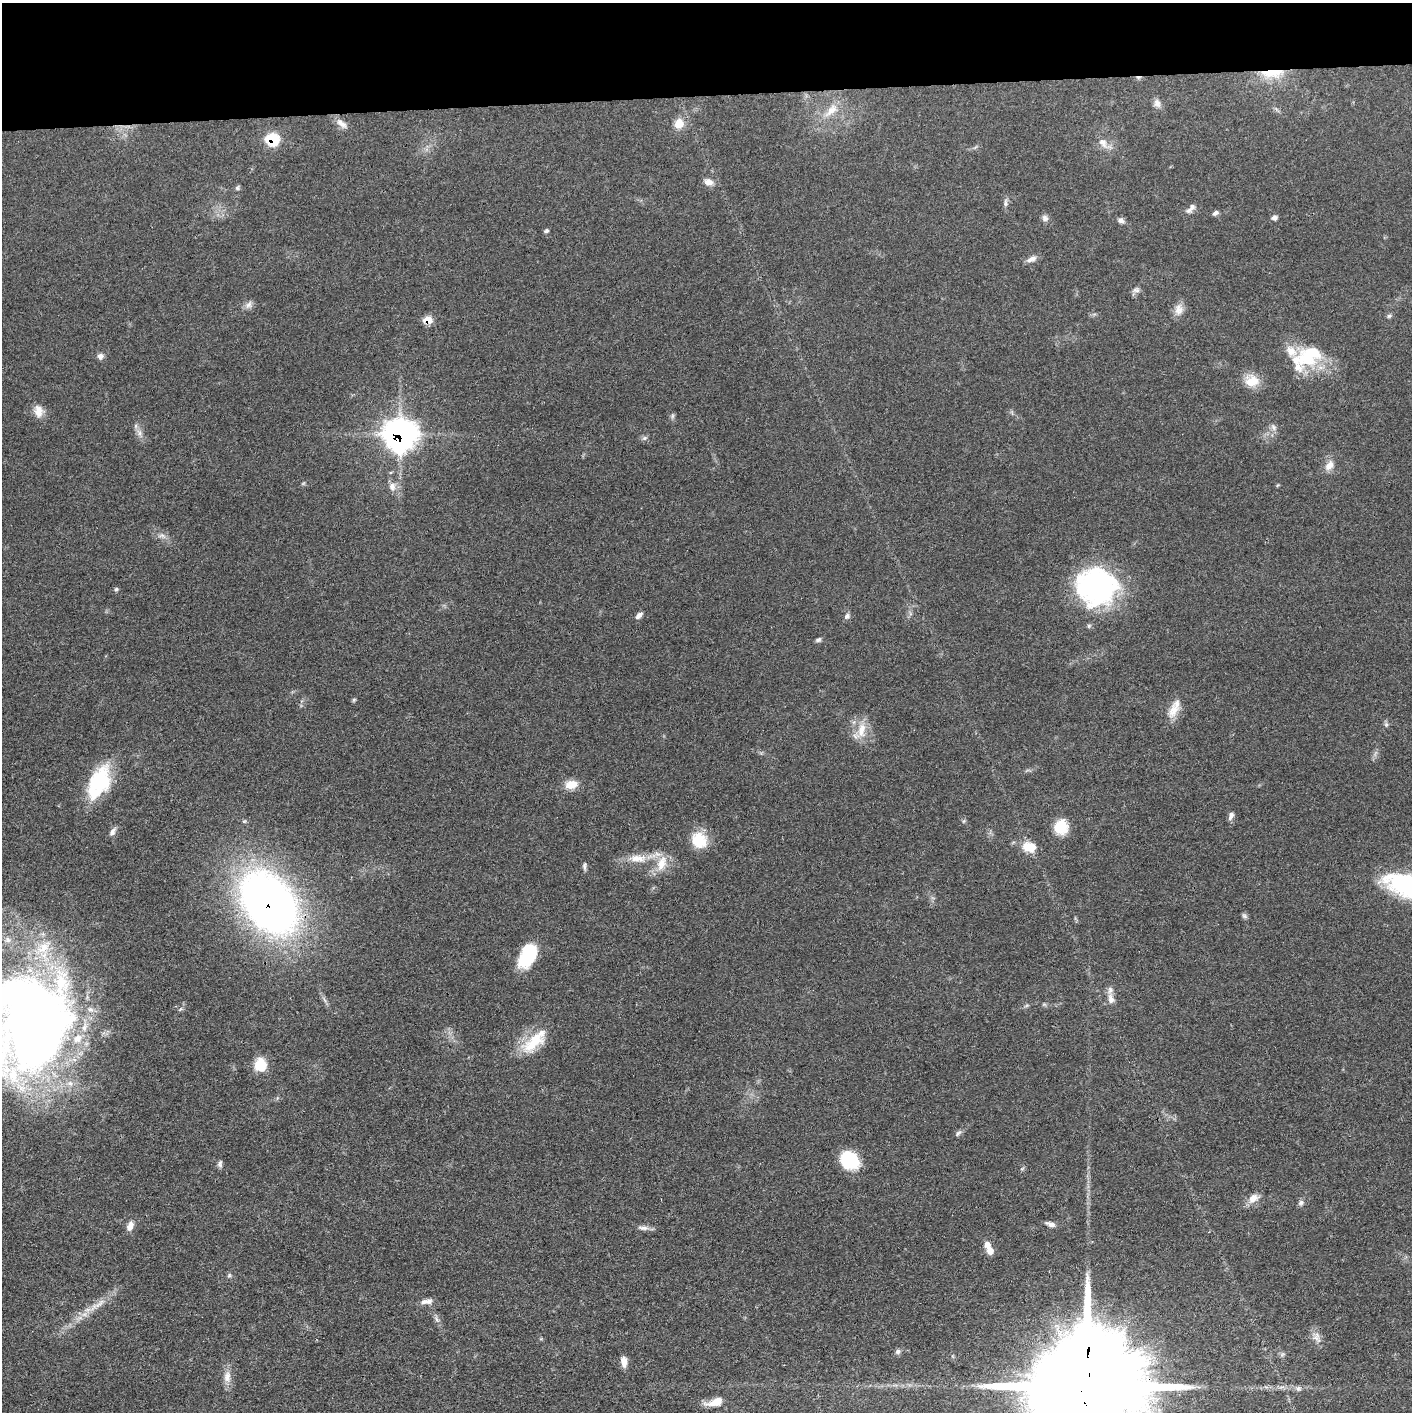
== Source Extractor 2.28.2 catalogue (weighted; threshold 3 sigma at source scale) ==
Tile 2 of 3 x 3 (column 2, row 1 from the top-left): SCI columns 1416-2825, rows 2837-4246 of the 4237 x 4260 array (HDU 1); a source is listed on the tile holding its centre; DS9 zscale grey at full resolution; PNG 1414 x 1414 px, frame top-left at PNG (2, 3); no overlay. Shown black and unused: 7% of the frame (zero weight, under 3 of 4 exposures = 1% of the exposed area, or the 3 px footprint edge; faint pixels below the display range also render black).
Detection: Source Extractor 2.28.2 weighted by HDU 2 'WHT'; one run over the whole footprint, this tile lists its part. Background 0.0581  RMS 0.0054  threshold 0.0244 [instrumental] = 3 sigma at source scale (4.5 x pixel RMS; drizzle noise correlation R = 1.50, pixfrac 1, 0.05/0.05 arcsec/px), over >= 5 px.
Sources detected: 93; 2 inside a brighter object's white glare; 1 cosmic-ray / hot-pixel residue — not listed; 6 inside a brighter listed object's ellipse — not listed separately; the other 84 listed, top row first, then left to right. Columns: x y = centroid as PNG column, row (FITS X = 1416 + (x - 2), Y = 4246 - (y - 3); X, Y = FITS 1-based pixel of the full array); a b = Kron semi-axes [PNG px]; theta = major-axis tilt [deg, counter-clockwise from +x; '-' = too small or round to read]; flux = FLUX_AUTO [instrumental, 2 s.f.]
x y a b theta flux
1272 73 31 11 3 15
1157 103 12 9 -70 2.7
831 110 25 11 43 9.8
342 123 20 8 -37 3.7
679 124 12 11 - 7
272 139 8 7 - 32
1103 143 22 9 -42 5.3
708 182 12 8 -17 3.5
237 188 7 5 65 1
1005 203 12 6 89 1.8
1192 207 11 8 58 2.6
1215 213 8 5 29 1.5
1045 218 9 8 - 2
1274 218 7 6 - 1.6
1121 220 9 7 -21 1.9
546 231 6 4 27 1
1031 259 14 7 20 3.1
1136 290 10 7 5 1.9
248 305 12 8 58 2.6
1179 310 16 11 86 4.7
1389 316 6 5 - 1
428 320 7 6 - 10
100 356 8 8 - 2.1
1307 358 34 22 -18 28
1252 381 18 15 -7 10
38 411 16 12 -80 5.5
672 416 7 4 89 1
1273 427 10 7 -64 2.1
139 433 9 7 -73 2.6
400 435 13 12 - 600
644 438 7 5 20 1.3
1329 465 13 9 51 4.8
392 486 12 9 -82 3.4
162 536 12 7 -9 2.6
1097 587 41 38 -2 100
116 589 5 5 - 0.84
639 615 9 5 43 2.4
847 616 9 6 43 1.7
818 640 7 5 19 1.2
354 700 6 5 - 0.73
1173 711 22 12 72 7.7
1386 724 6 6 - 1.1
862 730 23 11 81 9
99 782 37 20 64 40
571 785 17 11 7 6.6
1231 816 10 6 71 2
1061 827 17 15 82 12
112 832 12 6 56 2.3
699 840 21 18 -44 14
1029 847 15 10 -9 11
637 858 27 10 -1 9.7
662 863 24 12 72 9.7
584 866 11 4 -89 1.3
1409 886 43 18 -20 93
269 903 52 36 -52 420
1244 916 9 5 -45 1.2
528 956 26 16 63 26
1111 999 17 8 -76 4
1044 1004 7 4 -19 0.85
1027 1005 8 3 19 0.89
180 1009 6 4 70 0.86
33 1019 95 68 70 610
534 1042 43 16 43 19
260 1065 15 13 88 12
958 1133 9 5 45 1.4
849 1160 19 15 -43 28
220 1164 9 6 80 1.5
1253 1198 15 9 39 5.1
1301 1203 8 7 - 1.6
1051 1224 11 6 -22 2.8
130 1226 11 7 65 3.7
643 1228 16 6 -3 2.7
990 1251 8 7 - 4.2
229 1275 6 5 - 0.89
427 1301 17 7 7 3.2
99 1303 37 7 37 9.4
436 1319 10 5 -57 1.7
1317 1337 17 10 -71 4.2
898 1352 7 6 - 1.7
624 1361 13 7 -81 4.1
227 1377 16 10 86 5
1087 1385 44 25 86 28000
1298 1388 8 7 - 1.7
715 1402 22 9 15 7.6
Overlapping masked pixels (flux is a lower limit): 6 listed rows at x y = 1272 73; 272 139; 428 320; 400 435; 269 903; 1087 1385
Isophote crosses this tile's border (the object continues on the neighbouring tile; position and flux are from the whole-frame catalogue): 3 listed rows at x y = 1409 886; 33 1019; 1087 1385